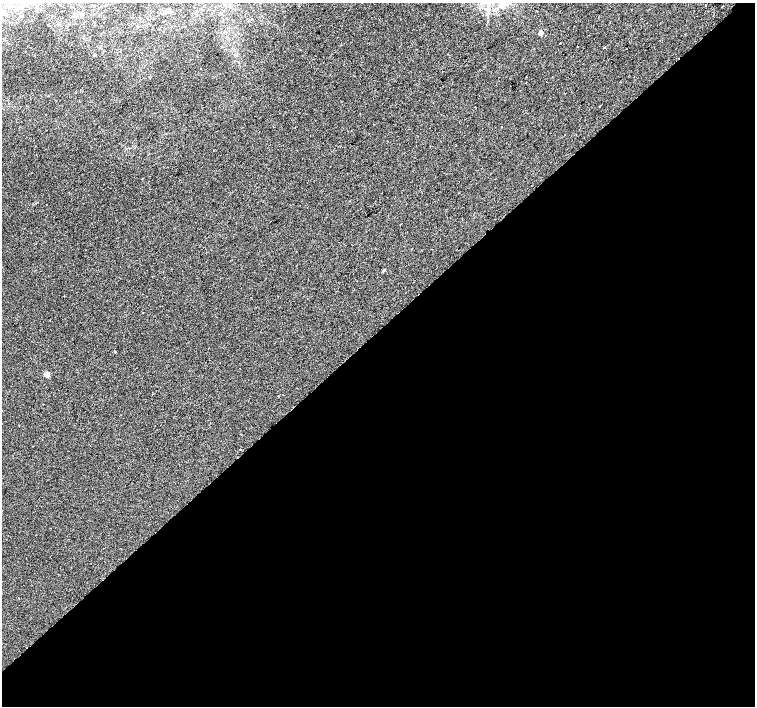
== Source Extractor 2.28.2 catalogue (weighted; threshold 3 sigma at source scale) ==
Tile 15 of 4 x 4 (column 3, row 4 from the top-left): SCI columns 3055-4560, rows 198-1605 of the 6117 x 6089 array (HDU 1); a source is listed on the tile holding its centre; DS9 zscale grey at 2 x 2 block average (1 PNG px = mean of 2 x 2 image px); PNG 757 x 708 px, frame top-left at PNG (2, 3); no overlay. Shown black and unused: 53% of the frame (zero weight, under 2 of 3 exposures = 3% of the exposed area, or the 3 px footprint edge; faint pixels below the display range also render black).
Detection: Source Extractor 2.28.2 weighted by HDU 2 'WHT'; one run over the whole footprint, this tile lists its part. Background 0.00965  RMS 0.0042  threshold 0.0189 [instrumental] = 3 sigma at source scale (4.5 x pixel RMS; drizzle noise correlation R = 1.50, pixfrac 1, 0.0396/0.0396 arcsec/px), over >= 5 px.
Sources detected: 13; all 13 listed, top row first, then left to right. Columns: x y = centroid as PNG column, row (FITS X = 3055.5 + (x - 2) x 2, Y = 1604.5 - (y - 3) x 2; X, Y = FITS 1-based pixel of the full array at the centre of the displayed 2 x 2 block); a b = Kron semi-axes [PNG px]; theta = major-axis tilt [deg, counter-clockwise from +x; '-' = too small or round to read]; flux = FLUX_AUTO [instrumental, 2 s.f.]
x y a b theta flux
169 10 2 2 - 7
540 33 2 2 - 6.4
560 43 2 2 - 1.3
577 46 2 2 - 1.5
605 47 2 2 - 0.38
95 55 2 2 - 1.3
526 77 2 2 - 0.22
142 179 2 2 - 0.28
384 270 3 2 - 1.5
115 352 2 2 - 0.41
47 374 3 3 - 13
241 434 2 2 - 0.66
240 450 2 2 - 1.7
Diffuse or blended objects may show on this block-average render without a row.